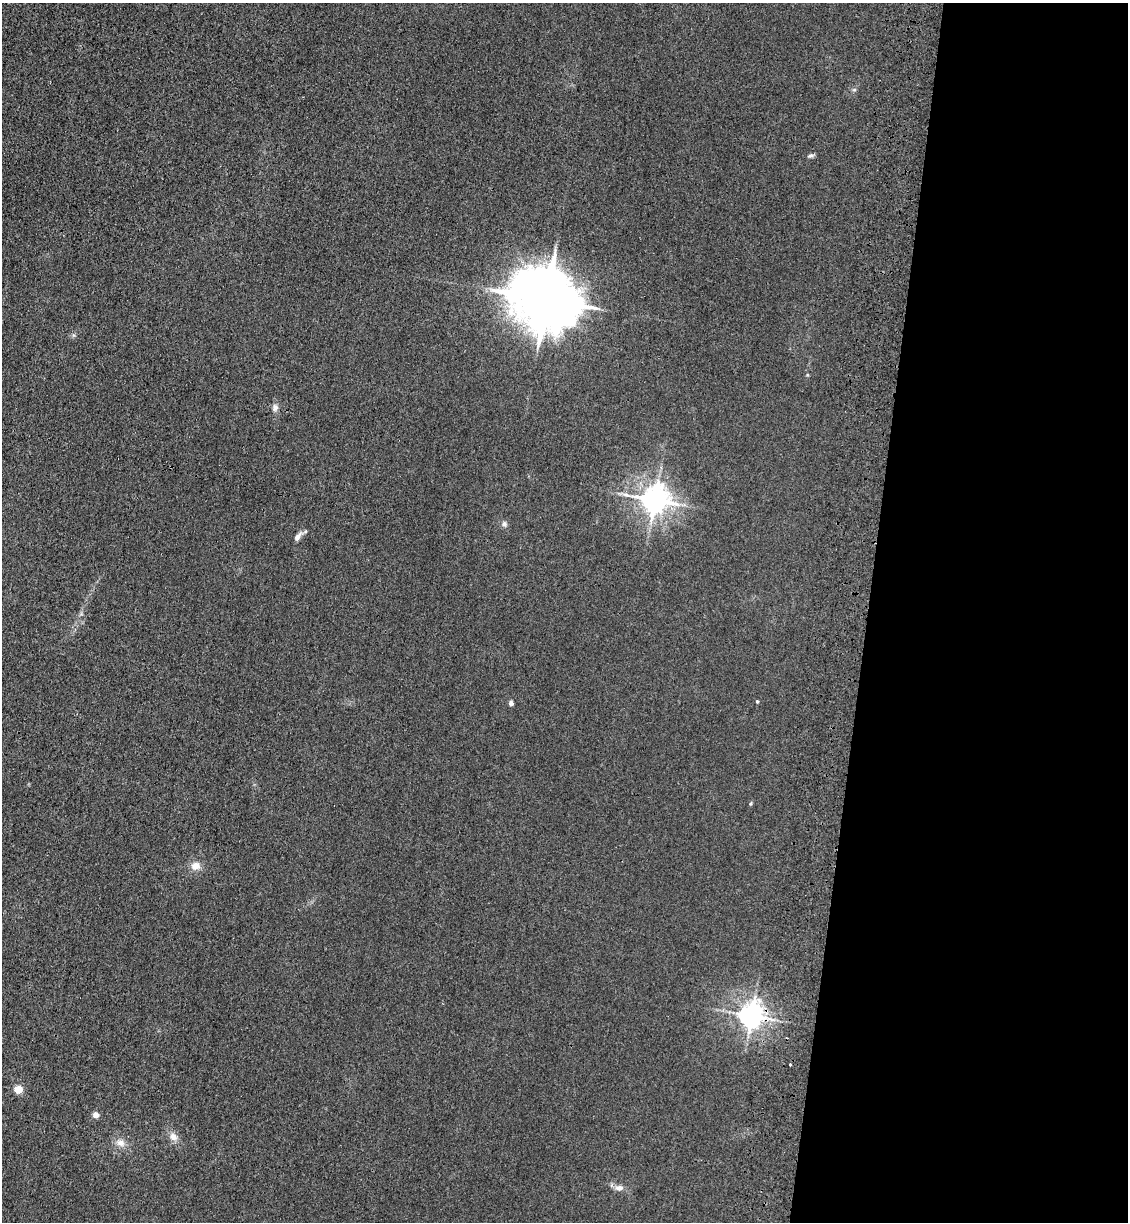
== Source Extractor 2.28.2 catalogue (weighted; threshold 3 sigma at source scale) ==
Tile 12 of 4 x 4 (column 4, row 3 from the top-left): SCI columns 3610-4735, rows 1245-2464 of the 5085 x 4929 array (HDU 1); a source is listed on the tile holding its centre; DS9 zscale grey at full resolution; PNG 1130 x 1224 px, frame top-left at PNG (2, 3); no overlay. Shown black and unused: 23% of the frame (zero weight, under 3 of 4 exposures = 6% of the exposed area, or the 3 px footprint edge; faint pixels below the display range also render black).
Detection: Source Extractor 2.28.2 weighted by HDU 2 'WHT'; one run over the whole footprint, this tile lists its part. Background 0.0311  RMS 0.0056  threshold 0.0251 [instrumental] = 3 sigma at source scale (4.5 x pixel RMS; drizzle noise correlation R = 1.50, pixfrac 1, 0.05/0.05 arcsec/px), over >= 5 px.
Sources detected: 17; all 17 listed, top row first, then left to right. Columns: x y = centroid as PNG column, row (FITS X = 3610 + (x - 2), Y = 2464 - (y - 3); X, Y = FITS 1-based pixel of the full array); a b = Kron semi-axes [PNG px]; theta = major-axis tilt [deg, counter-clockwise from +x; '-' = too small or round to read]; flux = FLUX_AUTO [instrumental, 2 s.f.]
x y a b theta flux
810 155 9 4 1 1.1
546 299 19 16 -23 4300
275 407 9 7 85 2.2
655 500 8 8 - 680
504 524 8 7 - 1.6
297 537 11 6 56 2.7
757 701 4 3 - 0.75
511 703 4 4 - 2.5
751 803 5 3 - 0.62
195 866 12 10 6 4.3
751 1015 7 7 - 500
790 1065 3 3 - 1.8
19 1089 5 4 - 18
96 1115 4 4 - 5.9
173 1137 11 9 -46 3.6
121 1143 11 8 -22 3.7
619 1188 12 7 4 2.8
Overlapping masked pixels (flux is a lower limit): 1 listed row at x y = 751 1015